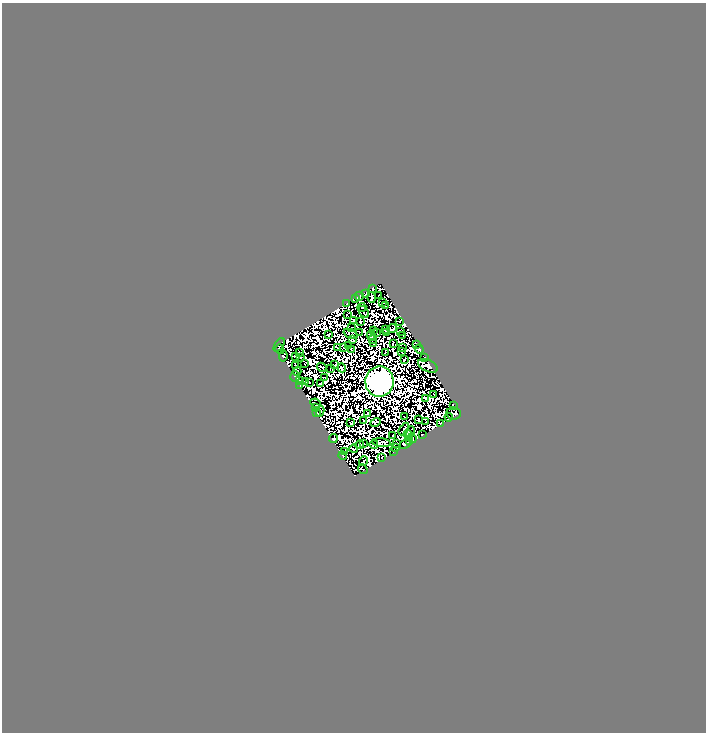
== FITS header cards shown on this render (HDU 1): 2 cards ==
NAXIS1  =                  704
NAXIS2  =                  730

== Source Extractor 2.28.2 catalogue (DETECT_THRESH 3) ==
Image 704 x 730 px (HDU 1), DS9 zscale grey, 1 PNG px = 1 image px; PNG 708 x 734 px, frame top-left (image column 1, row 730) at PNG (2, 3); each listed source drawn as its Kron ellipse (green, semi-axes under 4 px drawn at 4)
Background 3.62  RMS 0.022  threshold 0.0672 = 3 sigma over >= 5 px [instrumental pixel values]
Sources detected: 221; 118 with non-positive FLUX_AUTO (blend fragments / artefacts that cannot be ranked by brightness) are neither listed nor drawn; the other 103 listed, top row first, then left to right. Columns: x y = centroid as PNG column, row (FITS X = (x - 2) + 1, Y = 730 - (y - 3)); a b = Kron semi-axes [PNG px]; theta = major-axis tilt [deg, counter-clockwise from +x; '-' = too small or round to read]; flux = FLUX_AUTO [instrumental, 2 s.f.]
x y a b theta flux
373 288 4 2 - 36
366 293 3 2 - 12
378 295 2 2 - 12
359 296 4 3 - 39
371 297 5 3 - 35
355 298 4 3 - 83
347 303 2 2 - 14
382 303 4 2 - 22
385 305 4 3 - 16
362 307 4 2 - 18
364 312 6 2 -56 4
347 314 3 2 - 35
354 320 3 2 - 5.7
399 321 3 2 - 11
360 322 3 2 - 17
352 327 2 2 - 6.4
386 329 4 3 - 28
392 329 5 3 - 5.9
374 331 3 2 - 13
400 331 4 2 - 23
359 332 3 2 - 9.8
377 333 3 2 - 20
387 333 3 2 - 28
329 334 4 2 - 4.5
351 334 7 4 -23 9.9
371 335 4 2 - 21
403 336 2 2 - 16
352 340 3 3 - 5.7
373 340 3 2 - 27
374 343 2 2 - 18
393 344 4 3 - 17
279 345 7 3 56 8
416 345 4 2 - 12
348 346 2 2 - 4.5
338 347 3 2 - 1.4
343 348 3 2 - 18
402 348 3 2 - 18
280 349 5 3 - 27
352 349 3 2 - 6.1
419 349 4 4 - 79
402 352 3 2 - 3.7
300 353 3 2 - 6.9
386 353 3 2 - 6
283 356 5 4 - 3.4
295 356 4 2 - 19
300 357 2 2 - 23
425 357 3 2 - 29
404 359 3 2 - 14
305 364 3 2 - 0.79
334 365 4 2 - 8.8
295 366 4 3 - 4.7
428 366 10 5 -24 130
322 367 5 2 - 16
331 368 2 2 - 15
342 368 4 3 - 9.9
297 371 4 2 - 18
295 376 5 5 - 14
324 377 2 2 - 8.6
299 381 3 2 - 28
305 382 3 2 - 21
309 382 2 2 - 28
379 382 15 14 - 130000
321 383 3 2 - 6.4
300 385 3 2 - 6
434 394 3 2 - 8.9
426 399 4 3 - 13
316 403 5 2 - 1.7
454 406 4 3 - 22
316 407 3 3 - 15
320 411 5 2 - 13
316 412 4 2 - 22
367 413 2 2 - 18
454 413 7 6 - 6
404 417 3 2 - 1.3
449 417 4 2 - 12
364 420 2 2 - 8.7
418 420 3 2 - 22
426 422 2 2 - 21
351 423 3 2 - 11
375 423 5 3 - 3.4
440 423 4 2 - 26
404 429 7 2 56 26
410 432 5 3 - 7.3
393 435 3 3 - 52
408 435 5 2 - 1.8
422 435 2 2 - 18
412 438 5 2 - 39
333 439 4 3 - 15
410 442 3 2 - 31
382 443 9 3 -7 42
397 443 2 2 - 11
363 444 2 2 - 4
374 444 4 3 - 25
405 444 6 4 25 11
359 445 5 2 - 10
396 448 4 2 - 25
354 449 4 4 - 14
344 451 2 2 - 23
393 452 3 2 - 12
343 456 4 3 - 22
382 457 3 2 - 10
363 461 5 2 - 27
363 469 5 2 - 5
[118 non-positive-flux detections neither listed nor drawn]